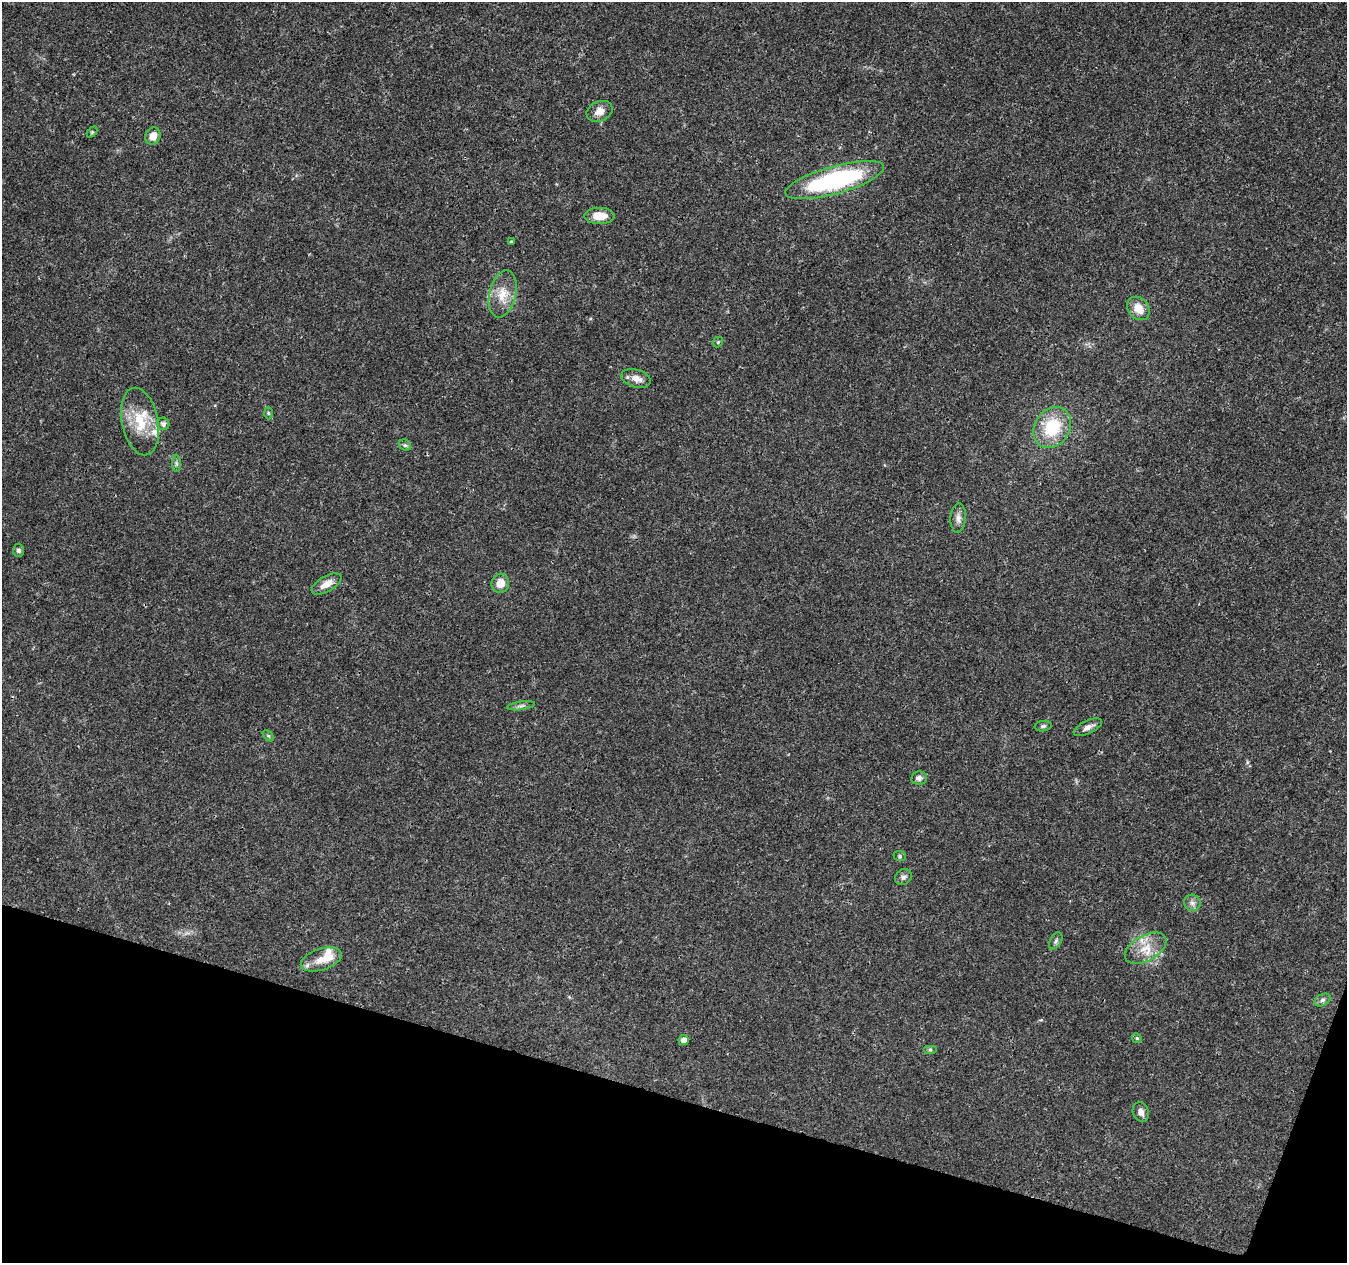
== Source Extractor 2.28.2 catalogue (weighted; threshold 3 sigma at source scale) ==
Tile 15 of 4 x 4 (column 3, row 4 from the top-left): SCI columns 2699-4043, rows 283-1543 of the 5392 x 5546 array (HDU 1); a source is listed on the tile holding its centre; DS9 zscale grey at full resolution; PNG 1349 x 1265 px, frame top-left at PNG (2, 2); each listed source drawn as its Kron ellipse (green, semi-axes under 4 px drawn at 4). Shown black and unused: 14% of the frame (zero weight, under 3 of 4 exposures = <1% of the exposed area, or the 3 px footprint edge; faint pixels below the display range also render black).
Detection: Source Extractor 2.28.2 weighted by HDU 2 'WHT'; one run over the whole footprint, this tile lists its part. Background 0.0261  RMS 0.0019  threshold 0.00865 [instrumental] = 3 sigma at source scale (4.5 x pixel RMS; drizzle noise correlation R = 1.50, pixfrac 1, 0.0396/0.0396 arcsec/px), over >= 5 px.
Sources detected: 39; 3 inside a brighter listed object's ellipse — not listed separately; the other 36 listed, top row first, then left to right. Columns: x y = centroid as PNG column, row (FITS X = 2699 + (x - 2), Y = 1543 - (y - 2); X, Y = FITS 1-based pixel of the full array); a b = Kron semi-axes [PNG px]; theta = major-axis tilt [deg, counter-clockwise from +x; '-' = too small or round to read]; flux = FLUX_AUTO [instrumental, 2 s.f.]
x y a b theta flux
599 111 13 10 22 1.6
92 132 6 4 45 0.24
153 136 8 7 - 1.8
835 180 51 13 16 28
600 216 15 8 0 3.1
511 242 3 3 - 0.26
503 294 24 13 76 3.6
1138 308 13 10 -52 2.7
718 342 6 4 48 0.26
636 378 15 9 -16 1.7
268 413 6 4 -88 0.24
140 422 34 18 -78 6.6
163 424 6 6 - 0.77
1052 427 22 17 57 8.6
405 445 6 5 - 0.35
176 463 8 4 -90 0.43
958 518 14 7 87 1.1
18 550 6 5 - 0.46
500 583 9 9 - 2.1
327 584 16 7 30 1.9
521 706 14 4 8 0.57
1043 726 8 5 8 0.43
1088 727 15 6 25 1.1
268 736 7 4 -45 0.3
919 778 8 6 8 0.7
900 856 6 5 - 0.31
903 877 9 7 38 0.61
1192 903 8 8 - 0.8
1056 941 9 5 60 0.49
1146 948 22 12 29 3.6
321 960 21 10 18 2.7
1322 1000 8 5 27 0.53
1137 1038 5 4 - 0.26
683 1040 5 5 - 1.2
930 1049 7 4 0 0.35
1141 1112 10 8 -69 1